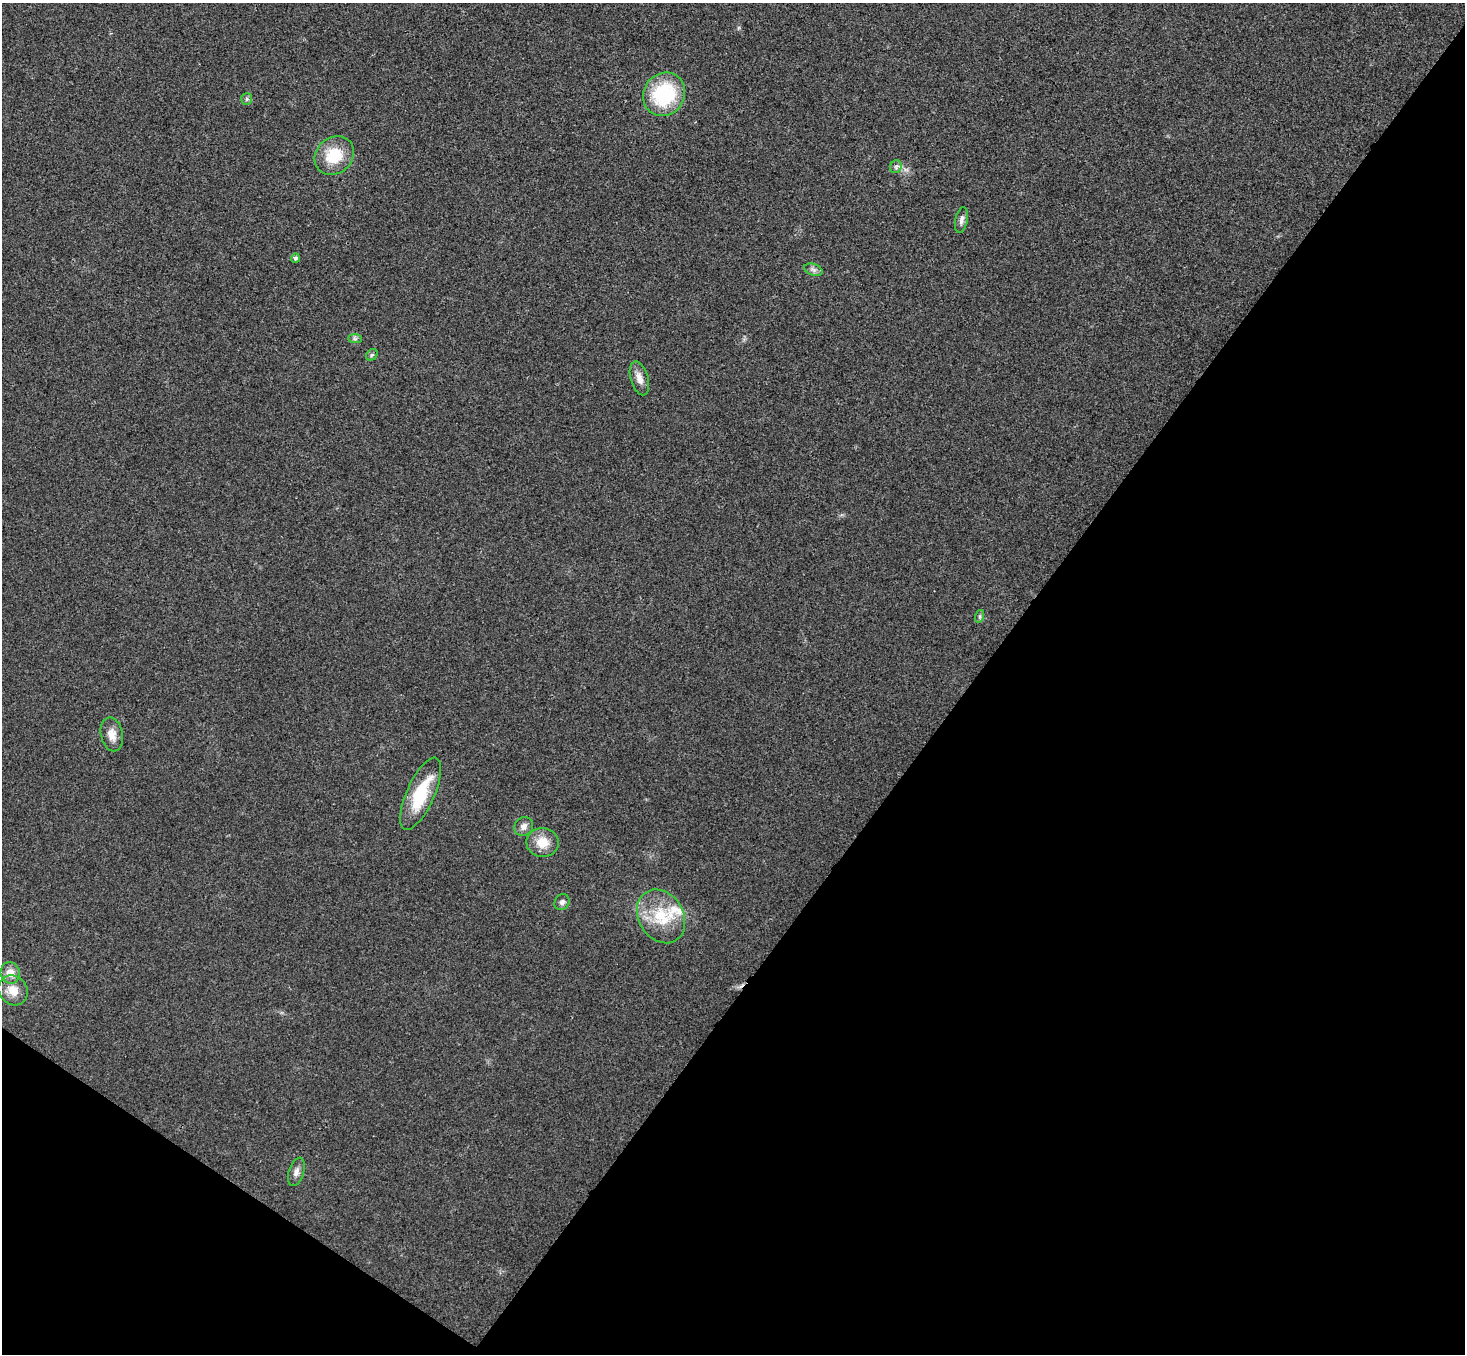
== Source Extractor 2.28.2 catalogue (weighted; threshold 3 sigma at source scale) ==
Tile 15 of 4 x 4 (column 3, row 4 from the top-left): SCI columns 2963-4425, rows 201-1552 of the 5927 x 5945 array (HDU 1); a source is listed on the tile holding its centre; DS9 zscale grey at full resolution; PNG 1467 x 1356 px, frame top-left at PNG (2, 3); each listed source drawn as its Kron ellipse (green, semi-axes under 4 px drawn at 4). Shown black and unused: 37% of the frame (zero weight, under 3 of 4 exposures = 6% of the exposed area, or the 3 px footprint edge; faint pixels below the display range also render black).
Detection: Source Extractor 2.28.2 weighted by HDU 2 'WHT'; one run over the whole footprint, this tile lists its part. Background 0.0304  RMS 0.0054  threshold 0.0243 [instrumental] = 3 sigma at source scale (4.5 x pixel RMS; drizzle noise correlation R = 1.50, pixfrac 1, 0.05/0.05 arcsec/px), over >= 5 px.
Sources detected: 21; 1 inside a brighter listed object's ellipse — not listed separately; the other 20 listed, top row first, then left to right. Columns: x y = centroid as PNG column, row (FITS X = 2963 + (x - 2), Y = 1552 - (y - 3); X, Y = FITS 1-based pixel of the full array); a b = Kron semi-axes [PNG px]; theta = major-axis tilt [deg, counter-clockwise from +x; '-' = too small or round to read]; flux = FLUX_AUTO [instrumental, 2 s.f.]
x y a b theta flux
664 94 22 20 55 41
247 99 6 5 - 1
334 155 21 18 41 18
896 167 6 6 - 1.5
961 220 13 6 78 2.3
295 258 5 4 - 1.2
813 270 9 5 -20 1.9
355 339 7 4 0 1
372 355 6 5 - 0.95
639 378 17 8 -73 4.5
980 616 6 4 72 0.96
112 734 17 11 -78 5.4
421 794 39 14 66 27
524 827 10 9 - 2.9
542 842 16 14 -3 8.9
562 902 8 7 - 2
661 916 28 22 -58 22
10 973 11 9 -76 5.8
13 990 15 14 - 7.8
296 1172 15 7 73 2.9